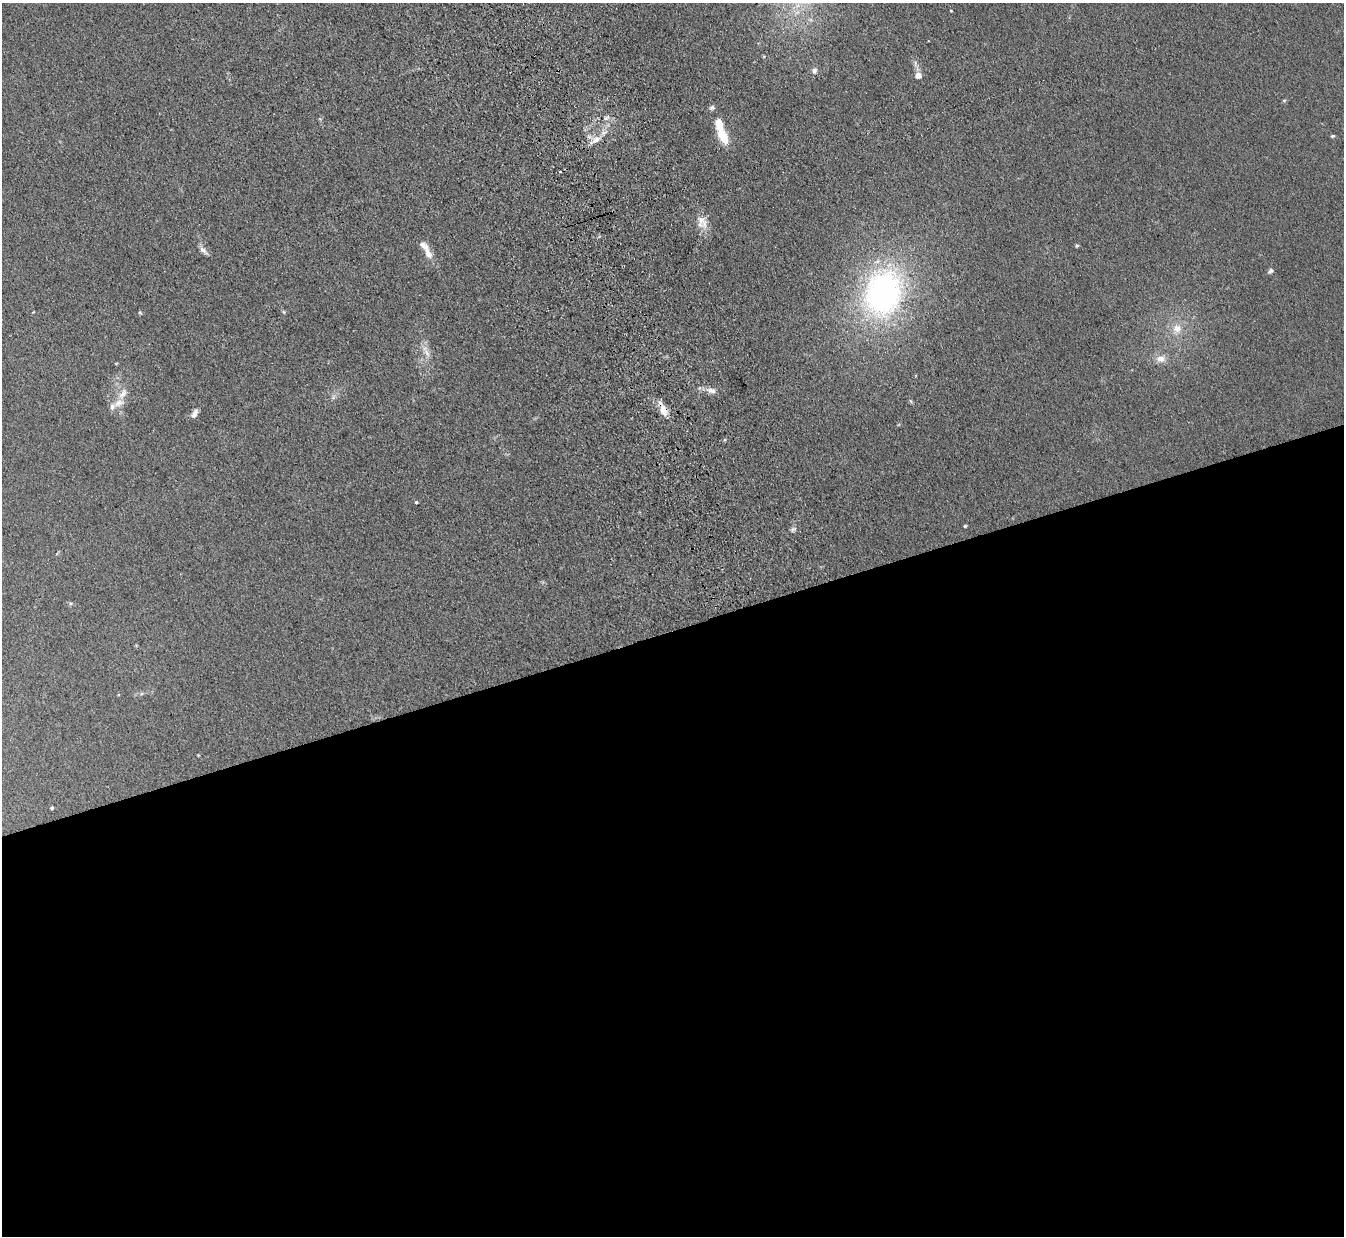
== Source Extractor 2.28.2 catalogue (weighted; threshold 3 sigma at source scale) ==
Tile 15 of 4 x 4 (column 3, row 4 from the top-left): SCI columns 2759-4100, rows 169-1402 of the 5515 x 5398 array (HDU 1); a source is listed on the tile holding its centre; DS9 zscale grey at full resolution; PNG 1346 x 1238 px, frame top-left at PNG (2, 3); no overlay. Shown black and unused: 49% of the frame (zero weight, under 3 of 5 exposures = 4% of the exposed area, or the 3 px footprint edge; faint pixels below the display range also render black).
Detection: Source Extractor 2.28.2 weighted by HDU 2 'WHT'; one run over the whole footprint, this tile lists its part. Background 0.0415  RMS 0.0047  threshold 0.0211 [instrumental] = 3 sigma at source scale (4.5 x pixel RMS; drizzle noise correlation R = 1.50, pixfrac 1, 0.05/0.05 arcsec/px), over >= 5 px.
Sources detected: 35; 1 cosmic-ray / hot-pixel residue — not listed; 5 inside a brighter listed object's ellipse — not listed separately; the other 29 listed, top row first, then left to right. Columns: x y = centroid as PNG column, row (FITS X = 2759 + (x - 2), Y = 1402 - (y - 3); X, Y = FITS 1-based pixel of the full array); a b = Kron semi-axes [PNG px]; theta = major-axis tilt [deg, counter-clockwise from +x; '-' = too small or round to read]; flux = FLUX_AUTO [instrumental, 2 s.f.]
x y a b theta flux
951 11 3 3 - 0.39
763 56 5 3 - 0.45
814 71 9 7 82 1.6
918 76 8 7 - 3.1
1284 100 6 4 1 0.54
712 107 7 6 - 1.2
606 118 8 6 30 1.5
723 136 21 10 -62 11
1332 136 6 4 15 0.61
596 140 15 7 29 4.2
702 221 20 11 -59 5.7
1077 246 5 4 - 0.66
203 251 14 6 -41 2.2
428 254 12 8 -61 3.7
1270 271 7 6 - 1.2
883 293 59 45 72 130
140 312 5 5 - 0.6
284 312 6 3 -71 0.55
1177 328 11 10 - 5.3
427 353 15 6 -59 3.1
1161 359 13 10 1 4.2
711 390 15 8 -14 3.2
123 394 18 8 55 4.5
663 410 15 9 -70 5.5
194 415 9 8 - 2
416 502 3 3 - 0.67
965 526 4 4 - 0.57
793 529 10 5 36 1.3
52 808 4 3 - 0.64
Overlapping masked pixels (flux is a lower limit): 1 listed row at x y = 663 410